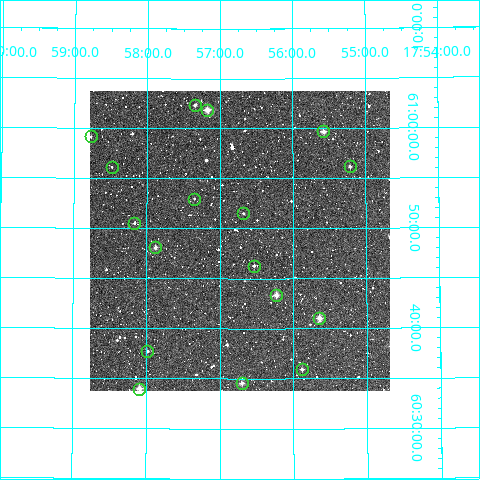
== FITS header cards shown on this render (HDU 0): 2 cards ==
NAXIS1  =                  300
NAXIS2  =                  300

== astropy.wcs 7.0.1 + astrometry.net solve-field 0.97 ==
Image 300 x 300 px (HDU 0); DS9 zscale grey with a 90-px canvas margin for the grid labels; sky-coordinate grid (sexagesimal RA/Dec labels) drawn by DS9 from the SOLVED WCS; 17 Tycho-2 reference stars matched to detected sources circled (green)
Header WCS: RA---TAN/DEC--TAN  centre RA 17:56:44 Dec +60:49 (269.18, +60.81 deg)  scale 6 arcsec/px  FOV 30.0' x 30.0'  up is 0 deg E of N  parity normal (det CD < 0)
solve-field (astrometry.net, Tycho-2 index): VERIFIED the header's WCS against the Tycho-2 star catalogue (verified at 2 index scales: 14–17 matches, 0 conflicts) and refined it, rather than solving blind
Solved WCS: RA---TAN-SIP/DEC--TAN-SIP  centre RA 17:56:44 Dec +60:49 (269.18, +60.81 deg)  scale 6 arcsec/px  FOV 30.0' x 30.0'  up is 0 deg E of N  parity normal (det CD < 0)
The solver's refit moves the header's centre by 1.2 arcsec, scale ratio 0.9998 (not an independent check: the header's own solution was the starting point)
Tycho-2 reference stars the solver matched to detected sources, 17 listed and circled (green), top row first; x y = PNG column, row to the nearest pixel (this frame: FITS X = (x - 90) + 1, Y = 300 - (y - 91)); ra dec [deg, ICRS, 3 dp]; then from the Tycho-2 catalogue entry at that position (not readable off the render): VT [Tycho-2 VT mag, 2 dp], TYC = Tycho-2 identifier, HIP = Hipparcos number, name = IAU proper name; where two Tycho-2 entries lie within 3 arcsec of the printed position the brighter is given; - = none
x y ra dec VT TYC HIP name
195 105 269.336 +61.039 10.93 4200-77-1 - -
207 110 269.293 +61.031 9.40 4200-436-1 - -
323 131 268.894 +60.995 10.06 4200-332-1 - -
91 136 269.694 +60.986 11.69 4200-456-1 - -
350 166 268.804 +60.936 11.61 4200-121-1 - -
112 167 269.620 +60.935 11.81 4200-391-1 - -
194 199 269.337 +60.883 12.12 4200-389-1 - -
243 213 269.169 +60.859 12.19 4200-25-1 - -
134 223 269.542 +60.843 11.47 4200-47-1 - -
155 247 269.470 +60.802 10.86 4200-481-1 - -
254 266 269.132 +60.772 11.28 4200-39-1 - -
276 295 269.057 +60.723 10.21 4200-489-1 - -
319 318 268.910 +60.684 9.13 4200-463-1 - -
147 351 269.495 +60.629 11.50 4200-317-1 - -
302 369 268.971 +60.599 10.65 4200-167-1 - -
242 383 269.175 +60.576 9.92 4200-488-1 - -
139 389 269.523 +60.566 9.90 4200-475-1 - -